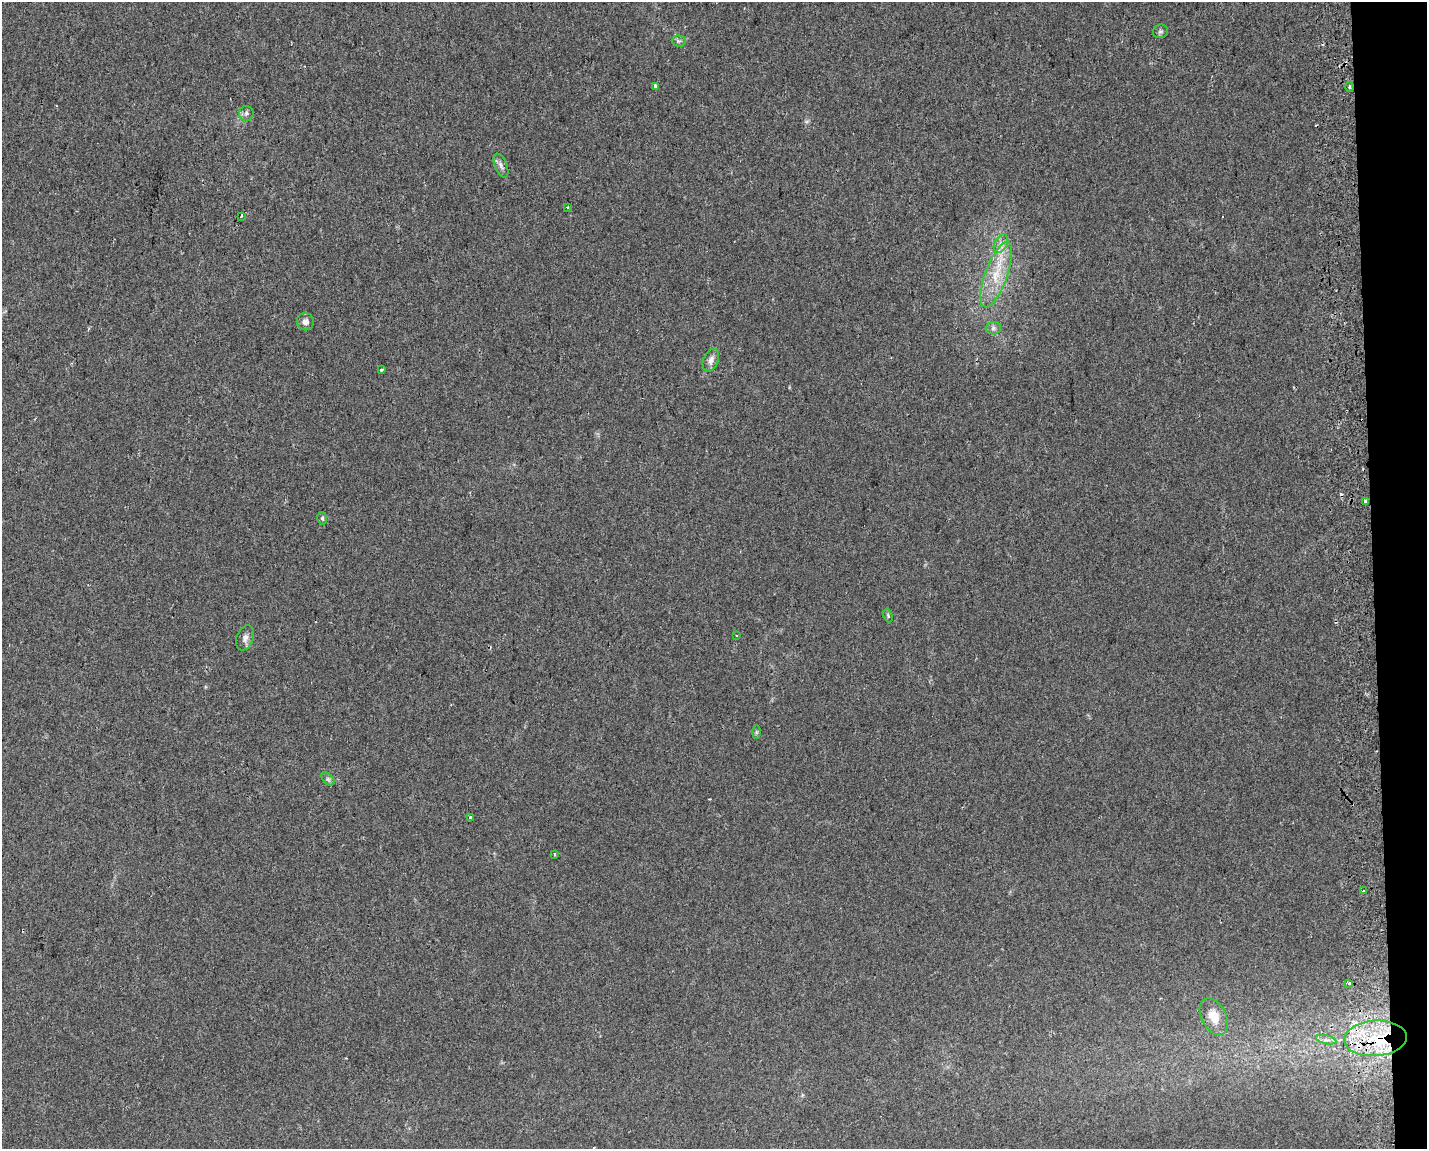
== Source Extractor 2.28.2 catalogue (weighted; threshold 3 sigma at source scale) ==
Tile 9 of 3 x 4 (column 3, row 3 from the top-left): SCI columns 2904-4328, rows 1192-2338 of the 4425 x 4678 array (HDU 1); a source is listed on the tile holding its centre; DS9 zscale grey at full resolution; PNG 1429 x 1151 px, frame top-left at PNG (2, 2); each listed source drawn as its Kron ellipse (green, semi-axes under 4 px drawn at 4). Shown black and unused: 4% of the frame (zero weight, under 2 of 3 exposures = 4% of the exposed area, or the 3 px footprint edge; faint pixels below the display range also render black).
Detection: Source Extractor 2.28.2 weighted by HDU 2 'WHT'; one run over the whole footprint, this tile lists its part. Background 0.0226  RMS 0.0048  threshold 0.0215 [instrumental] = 3 sigma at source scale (4.5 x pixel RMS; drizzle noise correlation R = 1.50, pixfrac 1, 0.0396/0.0396 arcsec/px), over >= 5 px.
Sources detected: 35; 6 cosmic-ray / hot-pixel residue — neither listed nor drawn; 1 inside a brighter listed object's ellipse — not listed separately; the other 28 listed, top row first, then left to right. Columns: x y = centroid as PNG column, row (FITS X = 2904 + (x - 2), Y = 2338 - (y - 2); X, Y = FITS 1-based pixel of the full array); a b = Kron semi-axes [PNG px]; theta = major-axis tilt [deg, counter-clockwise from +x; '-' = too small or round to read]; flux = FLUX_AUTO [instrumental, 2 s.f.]
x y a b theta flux
1160 31 8 6 16 1.1
679 41 7 5 -1 0.98
655 86 3 3 - 2.8
1350 87 5 3 - 0.59
246 113 7 7 - 1.4
501 166 13 6 -67 1.8
567 207 4 2 - 0.47
241 216 4 3 - 4.3
1001 244 10 6 63 2.4
996 275 34 11 70 14
305 322 8 8 - 2.2
993 328 7 6 - 1.3
711 360 12 7 67 2.6
382 370 4 3 - 0.73
1366 501 3 3 - 3.8
322 518 6 5 - 0.83
888 616 7 4 -67 0.64
736 635 3 2 - 0.45
245 638 13 8 69 2.5
756 732 7 4 89 0.66
328 779 8 4 -45 1.1
471 818 4 3 - 5.3
555 854 4 2 - 0.43
1363 891 3 2 - 0.84
1349 983 3 3 - 2.6
1214 1017 20 12 -63 8.3
1375 1038 31 17 4 32
1326 1040 10 4 -12 1.7
Overlapping masked pixels (flux is a lower limit): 2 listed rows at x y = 1366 501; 1375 1038